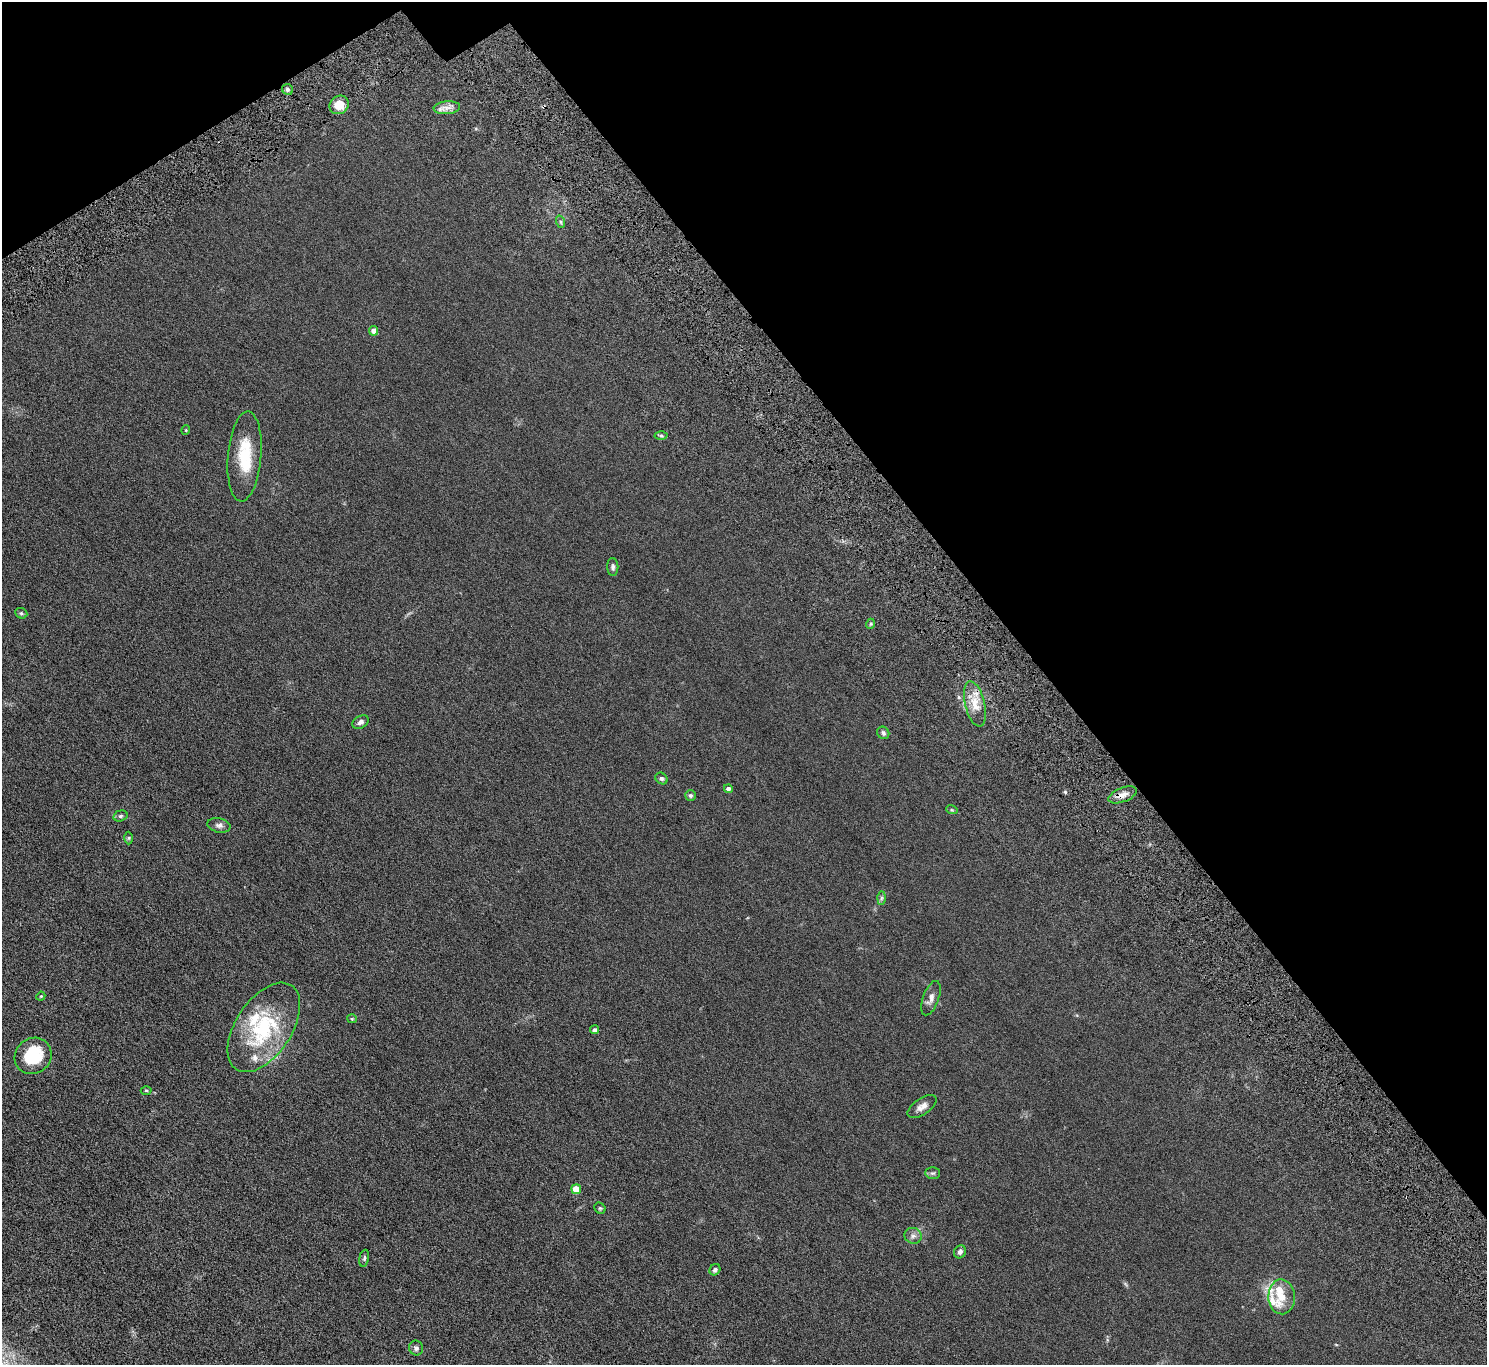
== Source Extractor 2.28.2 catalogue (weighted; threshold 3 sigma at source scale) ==
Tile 3 of 4 x 4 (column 3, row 1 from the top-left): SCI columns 3074-4558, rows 4349-5711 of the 6146 x 6105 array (HDU 1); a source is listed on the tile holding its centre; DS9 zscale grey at full resolution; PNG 1489 x 1367 px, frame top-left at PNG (2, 2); each listed source drawn as its Kron ellipse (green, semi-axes under 4 px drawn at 4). Shown black and unused: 33% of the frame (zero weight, under 4 of 8 exposures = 5% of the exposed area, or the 3 px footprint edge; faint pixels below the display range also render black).
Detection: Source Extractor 2.28.2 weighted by HDU 2 'WHT'; one run over the whole footprint, this tile lists its part. Background 0.0318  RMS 0.0058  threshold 0.0239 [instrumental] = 3 sigma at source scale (4.09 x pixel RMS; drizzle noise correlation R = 1.36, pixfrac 0.8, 0.05/0.05 arcsec/px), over >= 5 px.
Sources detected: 47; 1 cosmic-ray / hot-pixel residue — neither listed nor drawn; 6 inside a brighter listed object's ellipse — not listed separately; the other 40 listed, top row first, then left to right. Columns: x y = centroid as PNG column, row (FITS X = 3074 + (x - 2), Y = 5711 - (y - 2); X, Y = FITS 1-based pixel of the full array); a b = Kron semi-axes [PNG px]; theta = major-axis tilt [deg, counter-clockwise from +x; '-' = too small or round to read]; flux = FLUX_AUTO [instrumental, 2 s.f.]
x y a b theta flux
287 89 6 5 - 1
339 105 10 8 41 6.5
447 108 13 6 4 2.8
561 222 6 4 -71 0.76
374 331 5 4 - 3.6
186 430 5 3 - 0.38
661 436 6 4 -1 0.74
244 456 45 17 85 19
613 567 9 5 -88 1.2
21 613 6 5 - 0.8
870 624 5 3 - 0.54
975 704 23 9 -76 7.1
360 722 8 6 32 1.6
883 733 6 5 - 1.1
661 778 6 5 - 1
728 789 4 4 - 1.5
690 795 5 5 - 0.81
1123 795 15 7 21 3.4
952 810 6 3 -18 0.51
120 816 7 5 17 0.97
219 825 11 7 -13 1.8
129 838 6 4 89 0.68
881 898 6 4 88 0.87
41 996 5 3 - 0.42
931 998 18 8 70 2.9
352 1019 5 4 - 0.51
264 1027 50 28 56 43
594 1030 4 4 - 1.5
33 1056 19 17 40 21
146 1090 5 3 - 0.5
922 1106 17 8 34 3.1
933 1173 7 6 - 0.98
576 1189 5 5 - 9.6
600 1208 6 5 - 0.7
913 1236 8 7 - 1.7
960 1252 7 5 59 1.5
364 1258 8 4 79 0.86
715 1270 6 5 - 1
1282 1297 17 13 -87 8
416 1348 7 7 - 1.5
Overlapping masked pixels (flux is a lower limit): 1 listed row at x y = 1123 795